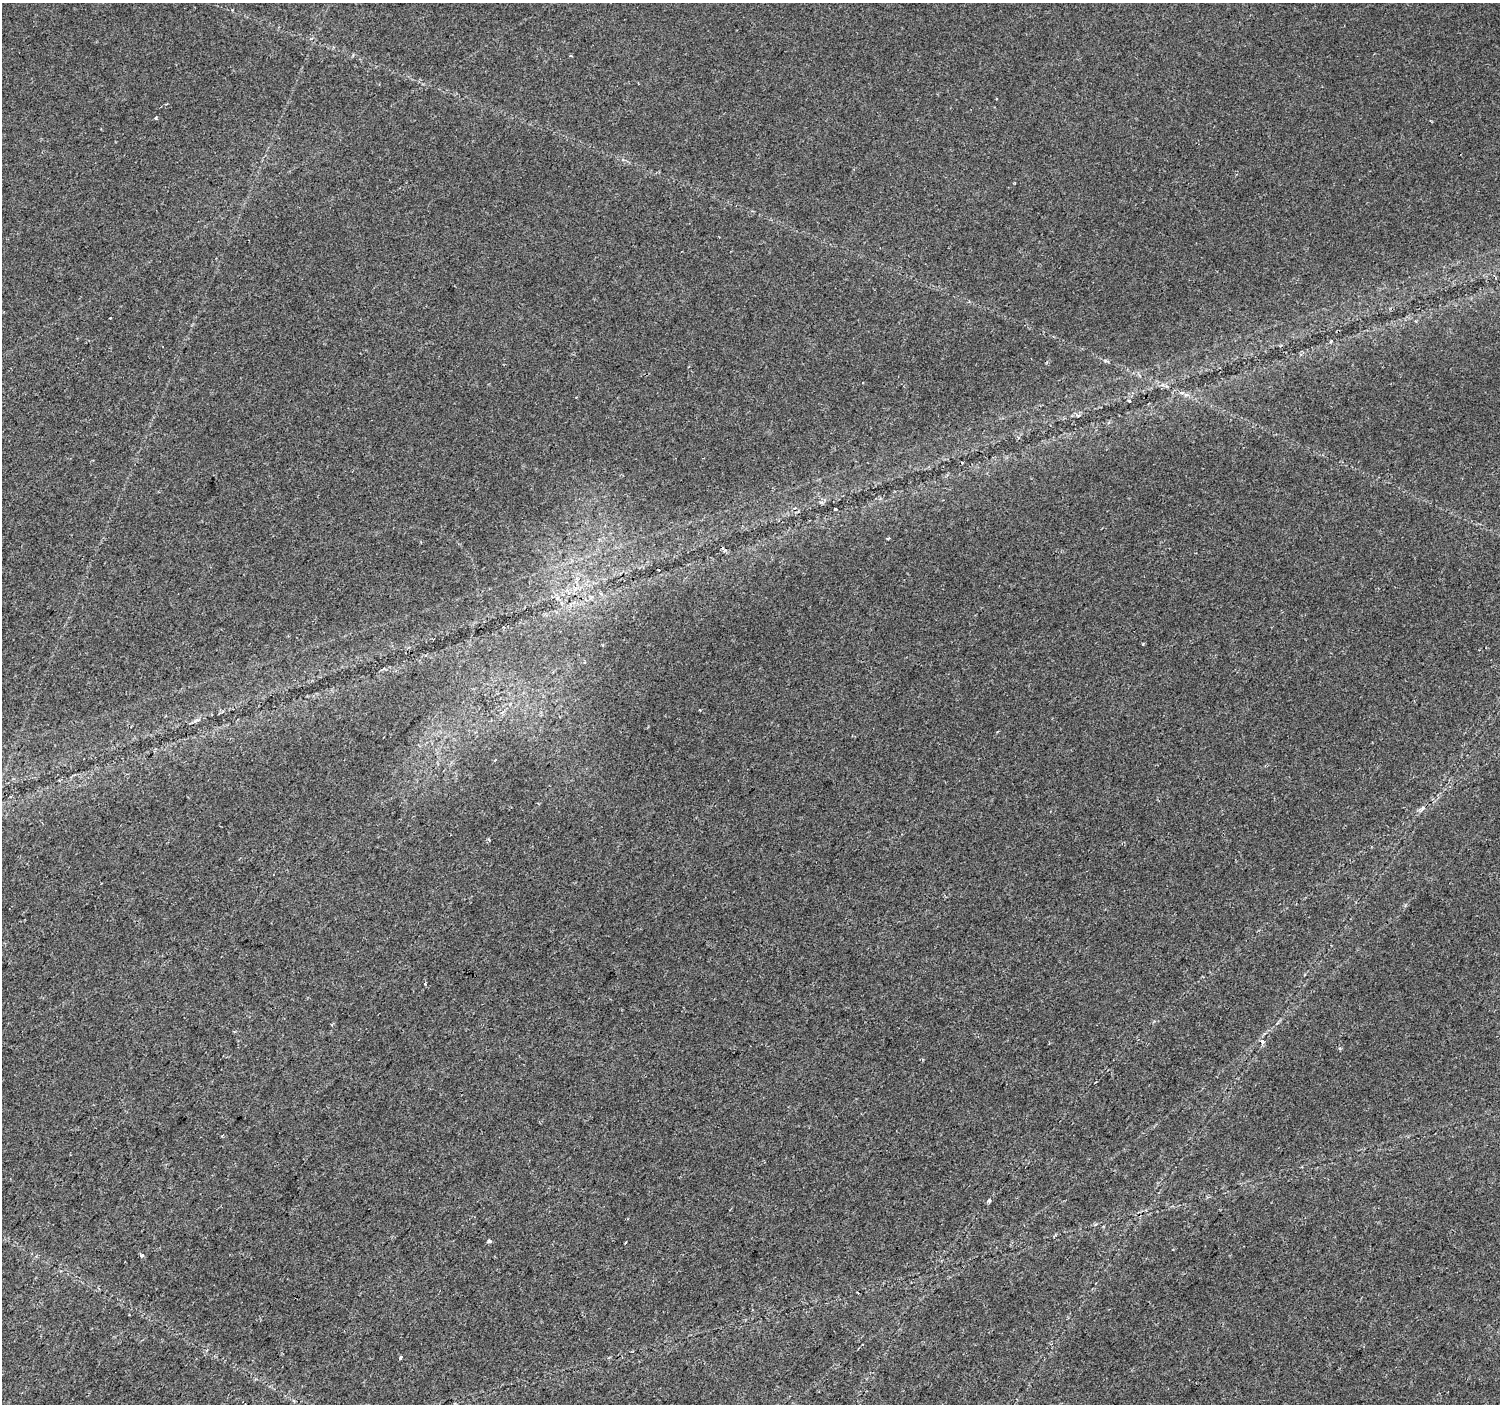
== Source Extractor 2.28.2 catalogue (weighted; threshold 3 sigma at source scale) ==
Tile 7 of 4 x 4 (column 3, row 2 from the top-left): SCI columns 3004-4501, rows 3047-4448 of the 6000 x 6025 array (HDU 1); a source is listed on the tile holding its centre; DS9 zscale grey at full resolution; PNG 1502 x 1406 px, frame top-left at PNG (2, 3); no overlay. Shown black and unused: <1% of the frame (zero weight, under 2 of 3 exposures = <1% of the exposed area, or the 3 px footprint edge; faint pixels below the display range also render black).
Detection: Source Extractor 2.28.2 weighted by HDU 2 'WHT'; one run over the whole footprint, this tile lists its part. Background 0.0239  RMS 0.0033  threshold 0.0147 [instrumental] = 3 sigma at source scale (4.5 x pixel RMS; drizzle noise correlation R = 1.50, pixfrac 1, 0.0396/0.0396 arcsec/px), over >= 5 px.
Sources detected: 19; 2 cosmic-ray / hot-pixel residue — not listed; the other 17 listed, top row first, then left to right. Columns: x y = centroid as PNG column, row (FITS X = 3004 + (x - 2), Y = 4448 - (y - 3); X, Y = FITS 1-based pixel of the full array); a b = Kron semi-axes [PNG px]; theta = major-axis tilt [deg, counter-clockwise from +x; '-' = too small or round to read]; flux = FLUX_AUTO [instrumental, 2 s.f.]
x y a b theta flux
571 56 3 3 - 0.62
156 118 4 3 - 0.38
110 318 3 3 - 0.57
1186 395 7 4 -18 0.75
1129 401 4 3 - 0.39
835 509 3 3 - 0.71
888 538 3 2 - 0.35
659 570 2 2 - 0.33
557 598 6 4 47 0.59
997 732 3 3 - 0.32
1423 808 5 5 - 0.66
425 984 3 3 - 0.59
1262 1041 6 5 - 1
989 1201 5 4 - 0.65
489 1241 3 3 - 1.2
141 1255 4 4 - 0.75
401 1357 3 3 - 1.1
Unlisted compact peaks at least as high as the median listed source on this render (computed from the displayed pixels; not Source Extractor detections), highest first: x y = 1143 644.